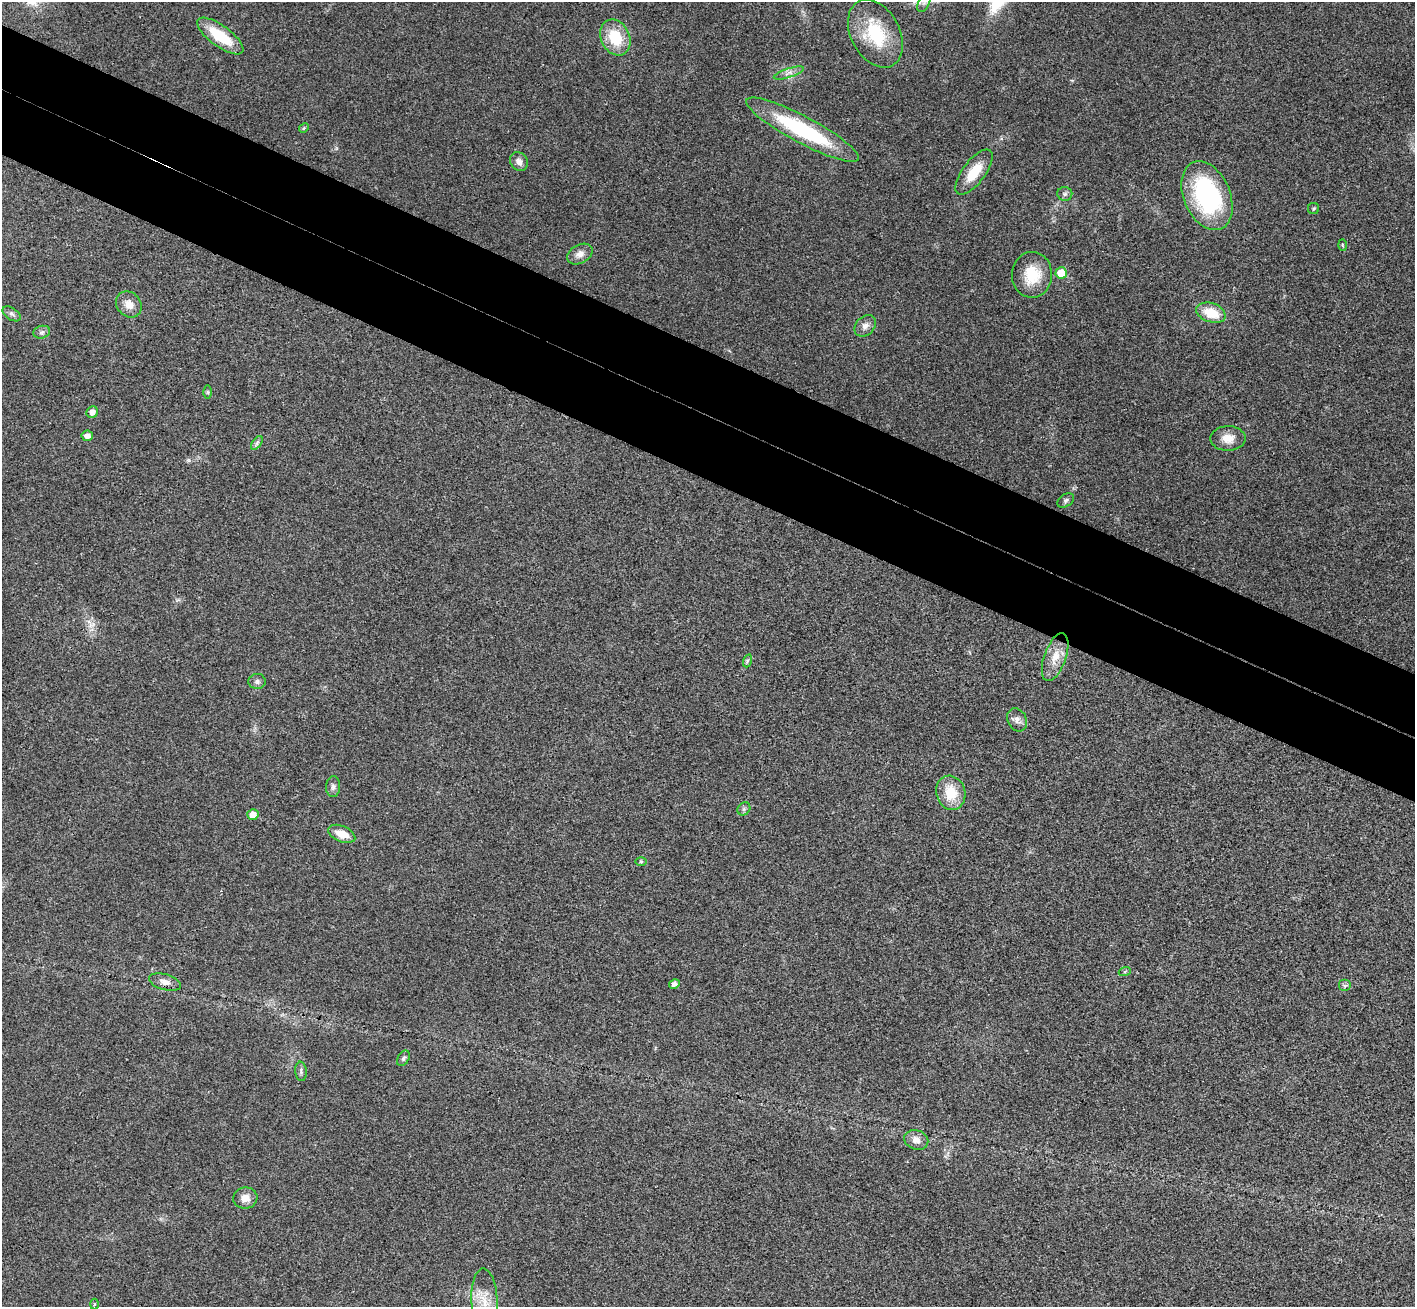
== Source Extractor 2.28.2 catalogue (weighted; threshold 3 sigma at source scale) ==
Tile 11 of 4 x 4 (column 3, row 3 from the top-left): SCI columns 2859-4271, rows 1637-2941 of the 5714 x 5748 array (HDU 1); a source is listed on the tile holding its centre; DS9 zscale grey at full resolution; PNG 1417 x 1309 px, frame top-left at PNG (2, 2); each listed source drawn as its Kron ellipse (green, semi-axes under 4 px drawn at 4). Shown black and unused: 10% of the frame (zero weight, under 3 of 4 exposures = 6% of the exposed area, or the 3 px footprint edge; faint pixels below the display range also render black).
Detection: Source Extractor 2.28.2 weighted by HDU 2 'WHT'; one run over the whole footprint, this tile lists its part. Background 0.0363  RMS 0.0067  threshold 0.03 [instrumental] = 3 sigma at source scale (4.5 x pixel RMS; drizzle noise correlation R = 1.50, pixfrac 1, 0.05/0.05 arcsec/px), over >= 5 px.
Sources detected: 47; all 47 listed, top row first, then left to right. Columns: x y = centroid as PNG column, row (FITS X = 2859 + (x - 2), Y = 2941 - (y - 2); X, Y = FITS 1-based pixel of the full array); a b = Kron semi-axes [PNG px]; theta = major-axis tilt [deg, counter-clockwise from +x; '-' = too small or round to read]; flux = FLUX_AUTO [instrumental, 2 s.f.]
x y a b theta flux
924 3 10 5 63 2.4
875 34 36 24 -62 38
220 36 27 10 -36 25
615 37 19 14 -64 24
789 73 16 4 18 3.4
304 128 5 4 - 0.84
803 130 63 13 -28 67
519 162 10 8 -55 3.7
974 172 27 11 53 16
1065 194 7 7 - 1.8
1207 196 36 23 -67 95
1314 209 5 5 - 1.1
1342 245 5 3 - 0.64
580 254 13 9 30 4.7
1061 273 6 5 - 16
1032 275 23 20 88 21
129 304 14 11 -49 6.7
1211 313 15 9 -19 17
12 314 10 6 -33 2
865 326 12 9 45 4.2
42 332 8 6 16 1.8
208 392 6 4 -89 1.1
92 412 6 5 - 3.5
87 436 5 5 - 4
1228 438 17 12 1 8.5
257 443 8 4 54 1.5
1066 500 9 6 34 1.8
1055 657 25 11 70 11
747 661 7 4 72 1.1
257 681 9 7 -1 2.1
1017 720 12 9 -62 3.6
333 787 10 7 90 2.4
951 793 17 14 -74 17
744 809 7 6 - 1.5
253 815 5 5 - 7.4
342 834 14 8 -23 9.8
641 862 6 4 -1 0.79
1125 971 6 4 20 0.82
165 982 16 8 -16 4.3
674 984 5 4 - 2.8
1345 986 6 6 - 1.4
403 1058 8 5 60 1.6
301 1071 10 5 -84 1.7
916 1140 12 9 -20 5
245 1198 12 10 8 6.3
484 1300 31 13 -88 13
94 1304 5 3 - 0.65
Isophote crosses this tile's border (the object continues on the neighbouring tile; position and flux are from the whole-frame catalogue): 2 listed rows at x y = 924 3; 875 34